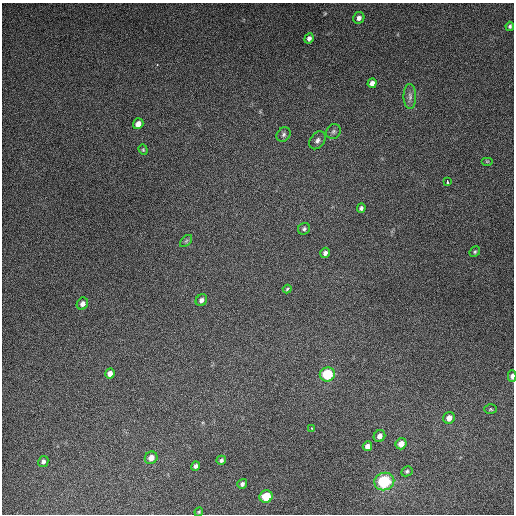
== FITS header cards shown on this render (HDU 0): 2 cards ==
NAXIS1  =                  512
NAXIS2  =                  512

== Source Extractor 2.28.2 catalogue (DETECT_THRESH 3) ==
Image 512 x 512 px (HDU 0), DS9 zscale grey, 1 PNG px = 1 image px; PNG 516 x 516 px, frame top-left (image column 1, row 512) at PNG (2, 3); each listed source drawn as its Kron ellipse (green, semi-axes under 4 px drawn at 4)
Background 5270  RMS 320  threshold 964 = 3 sigma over >= 5 px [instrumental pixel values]
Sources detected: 38; all 38 listed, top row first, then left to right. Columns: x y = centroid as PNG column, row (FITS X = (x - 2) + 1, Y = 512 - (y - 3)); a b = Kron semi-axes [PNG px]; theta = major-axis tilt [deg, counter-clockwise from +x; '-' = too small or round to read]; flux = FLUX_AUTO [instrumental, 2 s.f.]
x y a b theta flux
359 18 6 5 - 8.3e+04
510 26 4 4 - 3.9e+04
309 38 5 4 - 7.0e+04
372 83 5 4 - 1.0e+05
410 97 12 6 -89 9.6e+04
138 124 5 5 - 1.4e+05
333 132 8 7 - 6.2e+04
284 134 8 6 49 5.5e+04
317 140 10 7 52 8.3e+04
143 150 5 4 - 2.4e+04
487 161 6 4 0 2.3e+04
447 182 4 3 - 4.7e+04
361 208 4 4 - 4.9e+04
304 229 6 5 - 4.4e+04
186 241 7 4 45 3.6e+04
475 252 6 4 46 3.4e+04
325 253 5 5 - 6.9e+04
287 289 4 4 - 2.6e+04
201 300 6 5 - 8.2e+04
82 304 6 5 - 9.3e+04
110 373 5 4 - 1.2e+05
327 374 7 7 - 9.4e+05
512 376 5 3 - 8.6e+04
491 409 6 4 -2 2.8e+04
449 418 6 5 - 1.6e+05
312 428 4 3 - 2.5e+04
379 436 6 5 - 1.1e+05
401 444 6 5 - 2.0e+05
367 446 5 4 - 1.0e+05
151 458 7 6 - 1.6e+05
221 460 5 4 - 4.4e+04
43 461 6 5 - 6.2e+04
195 466 5 4 - 6.2e+04
407 471 6 5 - 4.2e+04
384 482 10 8 14 1.5e+06
242 484 5 4 - 5.6e+04
266 497 6 6 - 6.1e+05
199 512 4 4 - 2.3e+04
At the frame edge (FLAGS 8, measured only in part): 1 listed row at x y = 512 376